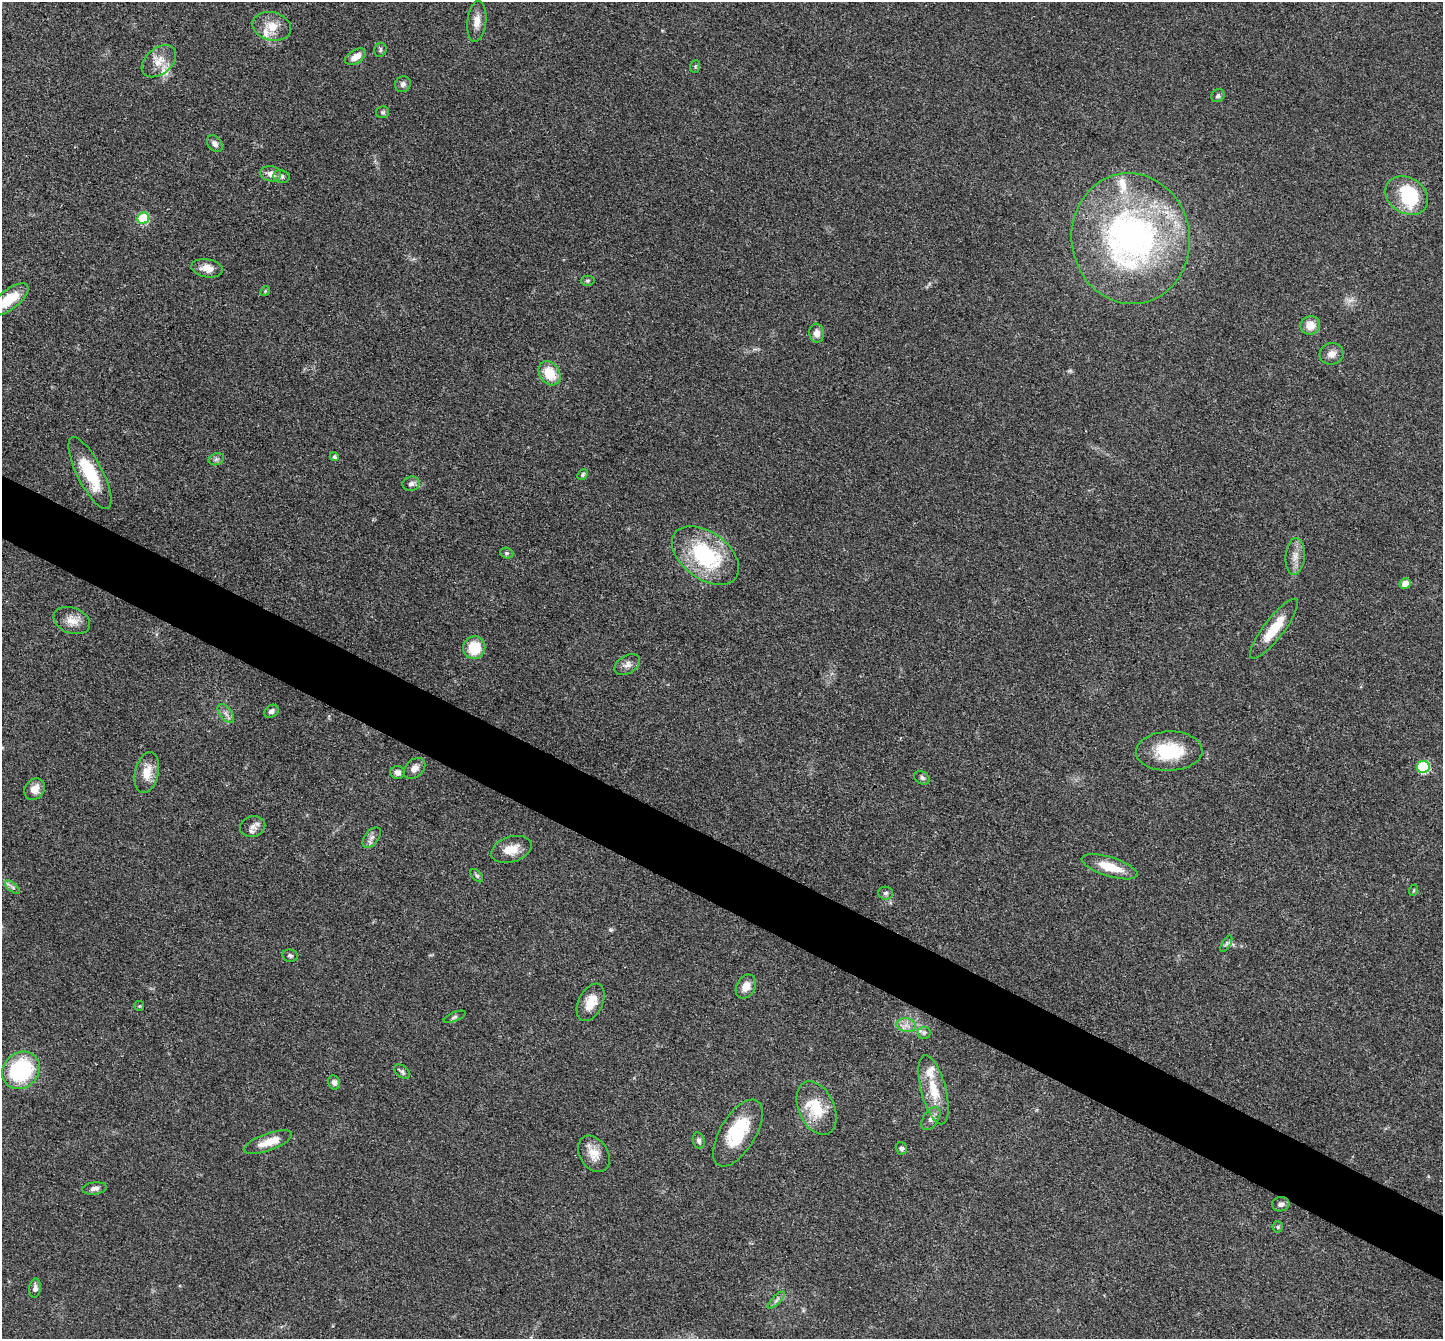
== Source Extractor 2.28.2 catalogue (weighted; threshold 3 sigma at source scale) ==
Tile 6 of 4 x 4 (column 2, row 2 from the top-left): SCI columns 1444-2884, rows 2819-4155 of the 5767 x 5775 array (HDU 1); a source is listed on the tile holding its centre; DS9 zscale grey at full resolution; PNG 1445 x 1341 px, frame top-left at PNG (2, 2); each listed source drawn as its Kron ellipse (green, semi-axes under 4 px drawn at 4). Shown black and unused: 5% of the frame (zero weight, under 3 of 4 exposures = <1% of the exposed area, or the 3 px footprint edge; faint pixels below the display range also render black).
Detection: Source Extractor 2.28.2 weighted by HDU 2 'WHT'; one run over the whole footprint, this tile lists its part. Background 0.0996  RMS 0.006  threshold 0.027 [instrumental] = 3 sigma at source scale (4.5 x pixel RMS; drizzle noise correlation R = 1.50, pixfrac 1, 0.05/0.05 arcsec/px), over >= 5 px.
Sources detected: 87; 2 inside a brighter object's white glare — neither listed nor drawn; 8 inside a brighter listed object's ellipse — not listed separately; the other 77 listed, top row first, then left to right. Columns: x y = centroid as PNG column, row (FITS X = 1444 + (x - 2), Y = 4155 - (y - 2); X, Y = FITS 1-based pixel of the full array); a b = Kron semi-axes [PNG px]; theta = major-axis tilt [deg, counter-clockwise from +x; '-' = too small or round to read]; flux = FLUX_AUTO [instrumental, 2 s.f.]
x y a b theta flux
477 21 20 9 84 5.8
272 26 19 14 -14 9.9
380 50 7 6 - 1.2
356 57 11 6 31 5.9
159 61 20 13 40 8.5
695 66 6 5 - 0.86
403 84 8 7 - 1.9
1218 96 7 6 - 1.4
383 112 6 6 - 1.2
215 144 9 6 -50 2.7
271 174 10 7 -11 4.7
281 176 8 6 -9 1.7
1407 196 23 17 -32 35
143 218 6 5 - 32
1131 239 65 59 -82 220
207 268 16 9 -10 5.6
588 281 7 5 2 0.98
265 291 5 4 - 0.68
9 300 23 10 37 16
1310 325 10 9 - 7.8
817 333 9 7 -83 4.6
1332 354 12 11 - 4.3
550 373 13 10 -55 16
334 457 4 4 - 1.3
216 459 8 6 21 1.5
90 473 40 12 -63 27
583 475 6 4 48 1.2
411 484 9 7 15 2.2
507 553 7 5 -18 1.2
705 555 38 23 -37 56
1295 556 18 9 86 5.6
1405 583 5 5 - 5.9
72 620 19 13 -20 7.5
1274 629 37 10 52 16
474 648 11 11 - 17
627 665 14 9 29 3.6
271 711 8 6 35 1.9
226 713 11 6 -53 2.6
1169 751 33 19 2 28
1423 767 6 6 - 55
414 768 12 8 43 4.5
147 773 21 11 77 9.8
397 773 7 6 - 3.1
922 778 8 6 -32 1.6
35 789 11 9 52 6
253 827 13 10 14 3.9
372 837 12 7 53 2.6
511 849 21 12 17 8.9
1110 867 29 9 -17 14
477 876 8 4 -48 1.1
12 887 9 4 -41 1.5
1414 890 6 4 71 0.78
886 893 7 6 - 1.6
1226 944 9 4 60 1.1
290 956 8 6 -10 1.3
746 987 13 9 59 5.8
591 1002 20 12 64 9.7
139 1006 5 5 - 0.78
455 1017 12 4 22 1.6
906 1025 10 7 -10 3.3
924 1033 6 6 - 1.5
21 1070 20 17 43 56
402 1072 9 5 -40 1.5
334 1082 7 6 - 2.2
933 1090 36 12 -75 16
816 1108 28 17 -65 21
931 1118 13 7 57 3.1
738 1133 37 18 59 26
699 1140 8 5 -72 1.9
268 1142 25 8 20 9.3
901 1148 6 5 - 1.7
594 1154 20 14 -57 8.3
94 1188 12 6 6 2.7
1281 1204 9 7 11 2.2
1278 1227 5 5 - 0.96
35 1288 9 6 84 2.4
776 1300 11 4 44 1.8
Isophote crosses this tile's border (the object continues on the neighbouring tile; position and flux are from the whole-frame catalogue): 1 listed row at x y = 9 300